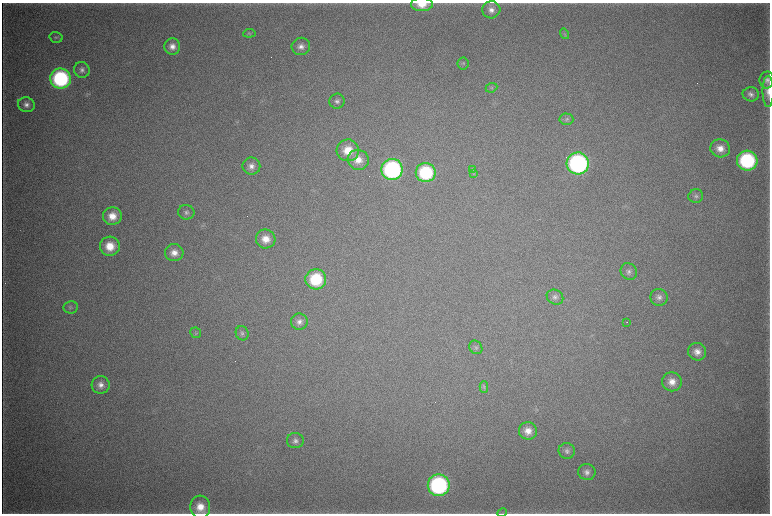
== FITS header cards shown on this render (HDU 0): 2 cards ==
NAXIS1  =                 1536 / length of data axis 1
NAXIS2  =                 1023 / length of data axis 2

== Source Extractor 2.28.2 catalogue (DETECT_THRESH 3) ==
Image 1536 x 1023 px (HDU 0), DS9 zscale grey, zoomed out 1/2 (1 PNG px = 2 x 2 image px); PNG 772 x 516 px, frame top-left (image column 1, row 1022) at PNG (2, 3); each listed source drawn as its Kron ellipse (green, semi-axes under 4 px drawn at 4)
Background 4440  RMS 38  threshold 114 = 3 sigma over >= 5 px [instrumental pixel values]
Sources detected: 57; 3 cannot appear on this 1/2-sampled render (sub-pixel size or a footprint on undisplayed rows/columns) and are neither listed nor drawn; the other 54 listed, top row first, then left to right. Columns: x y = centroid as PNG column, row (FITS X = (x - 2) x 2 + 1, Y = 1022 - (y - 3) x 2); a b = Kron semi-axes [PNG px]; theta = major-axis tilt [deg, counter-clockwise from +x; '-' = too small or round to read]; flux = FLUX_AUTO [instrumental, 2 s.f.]
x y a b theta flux
422 4 11 6 2 1.2e+05
491 10 9 8 - 5.8e+04
249 33 6 4 7 1.3e+04
565 34 5 2 - 7.6e+03
56 37 6 5 - 1.5e+04
301 46 9 8 - 5.5e+04
172 47 8 8 - 6.8e+04
463 63 6 5 - 1.6e+04
82 70 8 7 - 3.6e+04
60 79 10 10 - 1.1e+06
767 80 8 7 - 3.8e+04
491 88 6 4 22 1.5e+04
768 91 16 5 -90 6.1e+04
751 94 8 7 - 3.8e+04
337 101 8 7 - 3.1e+04
26 105 8 7 - 4.5e+04
566 119 7 5 -4 1.8e+04
720 148 10 9 - 9.1e+04
348 150 11 11 - 1.7e+05
358 160 10 10 - 1.1e+05
747 161 10 10 - 9.0e+05
578 163 11 11 - 1.8e+06
251 166 9 8 - 5.5e+04
392 169 10 10 - 1.4e+06
473 170 3 2 - 7.1e+03
426 173 10 9 - 6.2e+05
474 174 3 3 - 9.5e+03
696 196 7 7 - 2.5e+04
186 212 8 7 - 3.1e+04
112 216 9 9 - 1.2e+05
266 239 10 9 - 1.2e+05
110 246 10 9 - 1.6e+05
174 253 9 8 - 7.4e+04
629 272 9 7 -47 3.6e+04
316 279 10 10 - 4.6e+05
555 297 8 7 - 3.2e+04
659 297 8 8 - 4.4e+04
71 307 7 6 - 1.9e+04
299 322 8 8 - 4.6e+04
627 322 2 1 - 2.2e+03
196 333 6 5 - 1.4e+04
242 333 7 6 - 2.3e+04
476 347 7 6 - 2.2e+04
697 352 9 8 - 7.0e+04
672 382 10 9 - 8.7e+04
101 385 9 9 - 6.1e+04
484 387 6 4 89 1.2e+04
528 431 9 8 - 8.3e+04
295 441 8 7 - 3.6e+04
567 451 8 8 - 3.2e+04
587 472 9 8 - 4.4e+04
439 485 11 11 - 1.4e+06
200 507 11 10 - 1.3e+05
502 513 5 2 - 7.0e+03
At the frame edge (FLAGS 8, measured only in part): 2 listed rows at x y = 422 4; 768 91
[3 sub-pixel or undisplayed-footprint detections neither listed nor drawn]